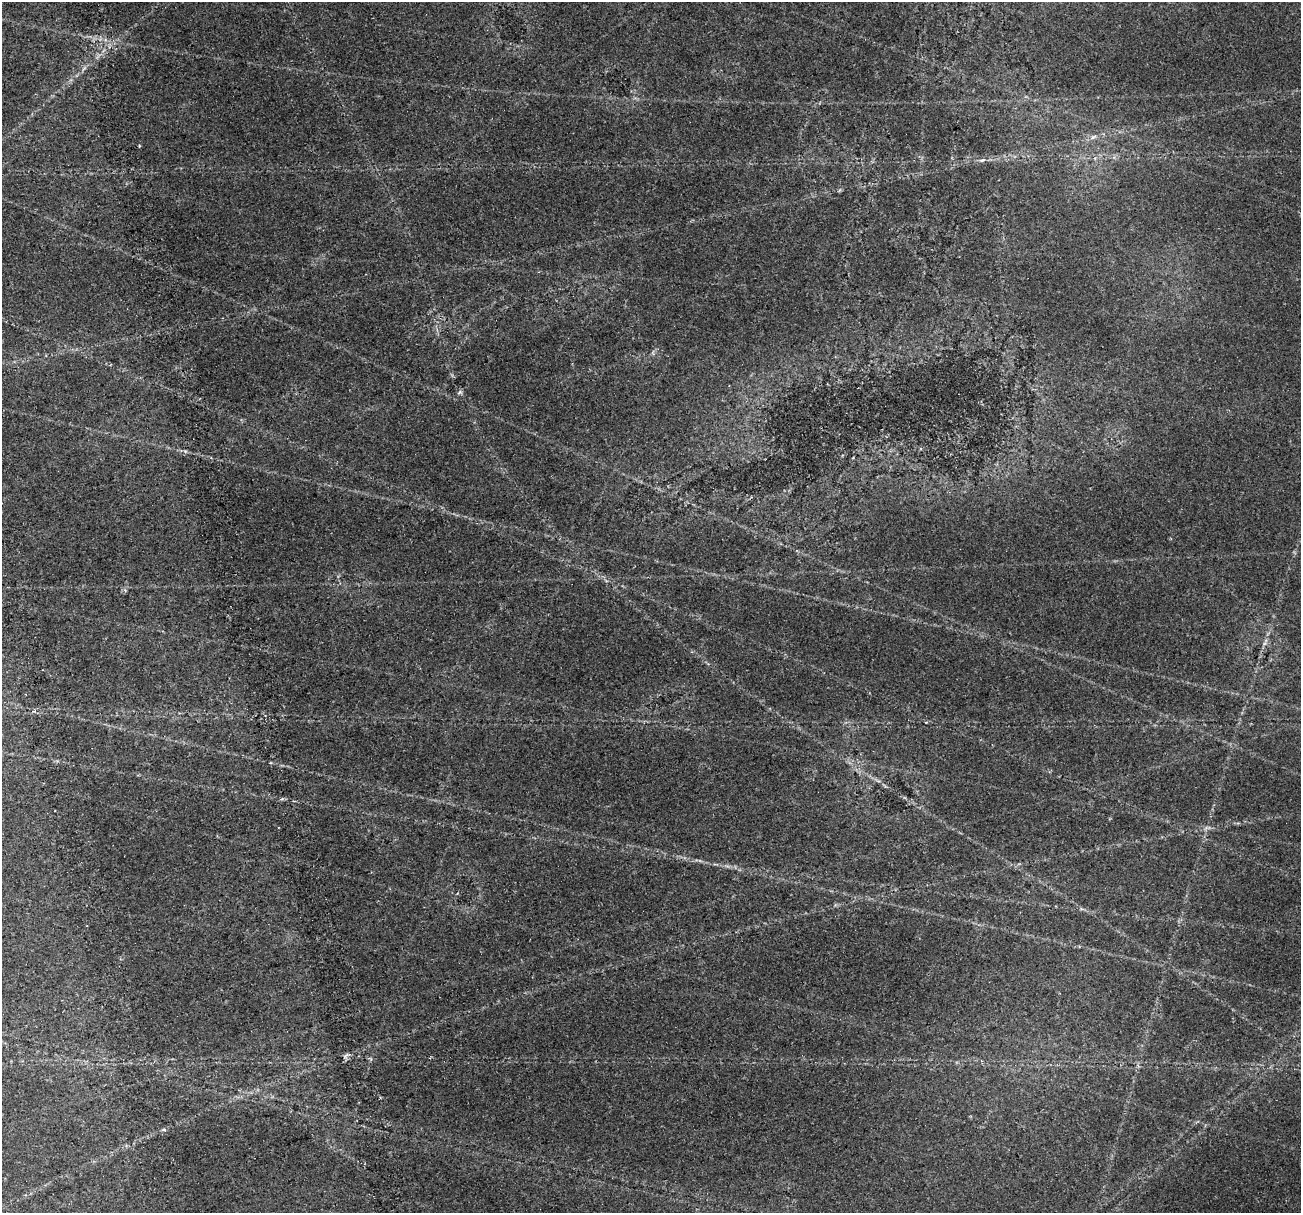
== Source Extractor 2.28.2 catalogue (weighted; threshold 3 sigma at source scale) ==
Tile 7 of 4 x 4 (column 3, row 2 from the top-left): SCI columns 3014-4312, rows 2982-4192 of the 6026 x 5914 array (HDU 1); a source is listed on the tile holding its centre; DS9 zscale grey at full resolution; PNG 1303 x 1215 px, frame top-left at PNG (2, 2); no overlay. Shown black and unused: <1% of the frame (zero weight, under 2 of 4 exposures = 22% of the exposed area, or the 3 px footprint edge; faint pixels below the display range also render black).
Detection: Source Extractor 2.28.2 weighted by HDU 2 'WHT'; one run over the whole footprint, this tile lists its part. Background 0.0614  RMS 0.0038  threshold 0.0169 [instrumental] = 3 sigma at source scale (4.5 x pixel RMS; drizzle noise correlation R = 1.50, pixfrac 1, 0.0396/0.0396 arcsec/px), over >= 5 px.
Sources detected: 3; all 3 listed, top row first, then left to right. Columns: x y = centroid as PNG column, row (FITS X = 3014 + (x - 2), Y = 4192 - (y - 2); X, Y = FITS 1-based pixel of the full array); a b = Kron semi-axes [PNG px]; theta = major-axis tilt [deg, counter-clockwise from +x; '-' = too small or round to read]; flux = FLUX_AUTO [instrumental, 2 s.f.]
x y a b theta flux
982 160 7 3 35 0.5
459 392 8 3 45 0.51
34 711 5 3 - 0.42